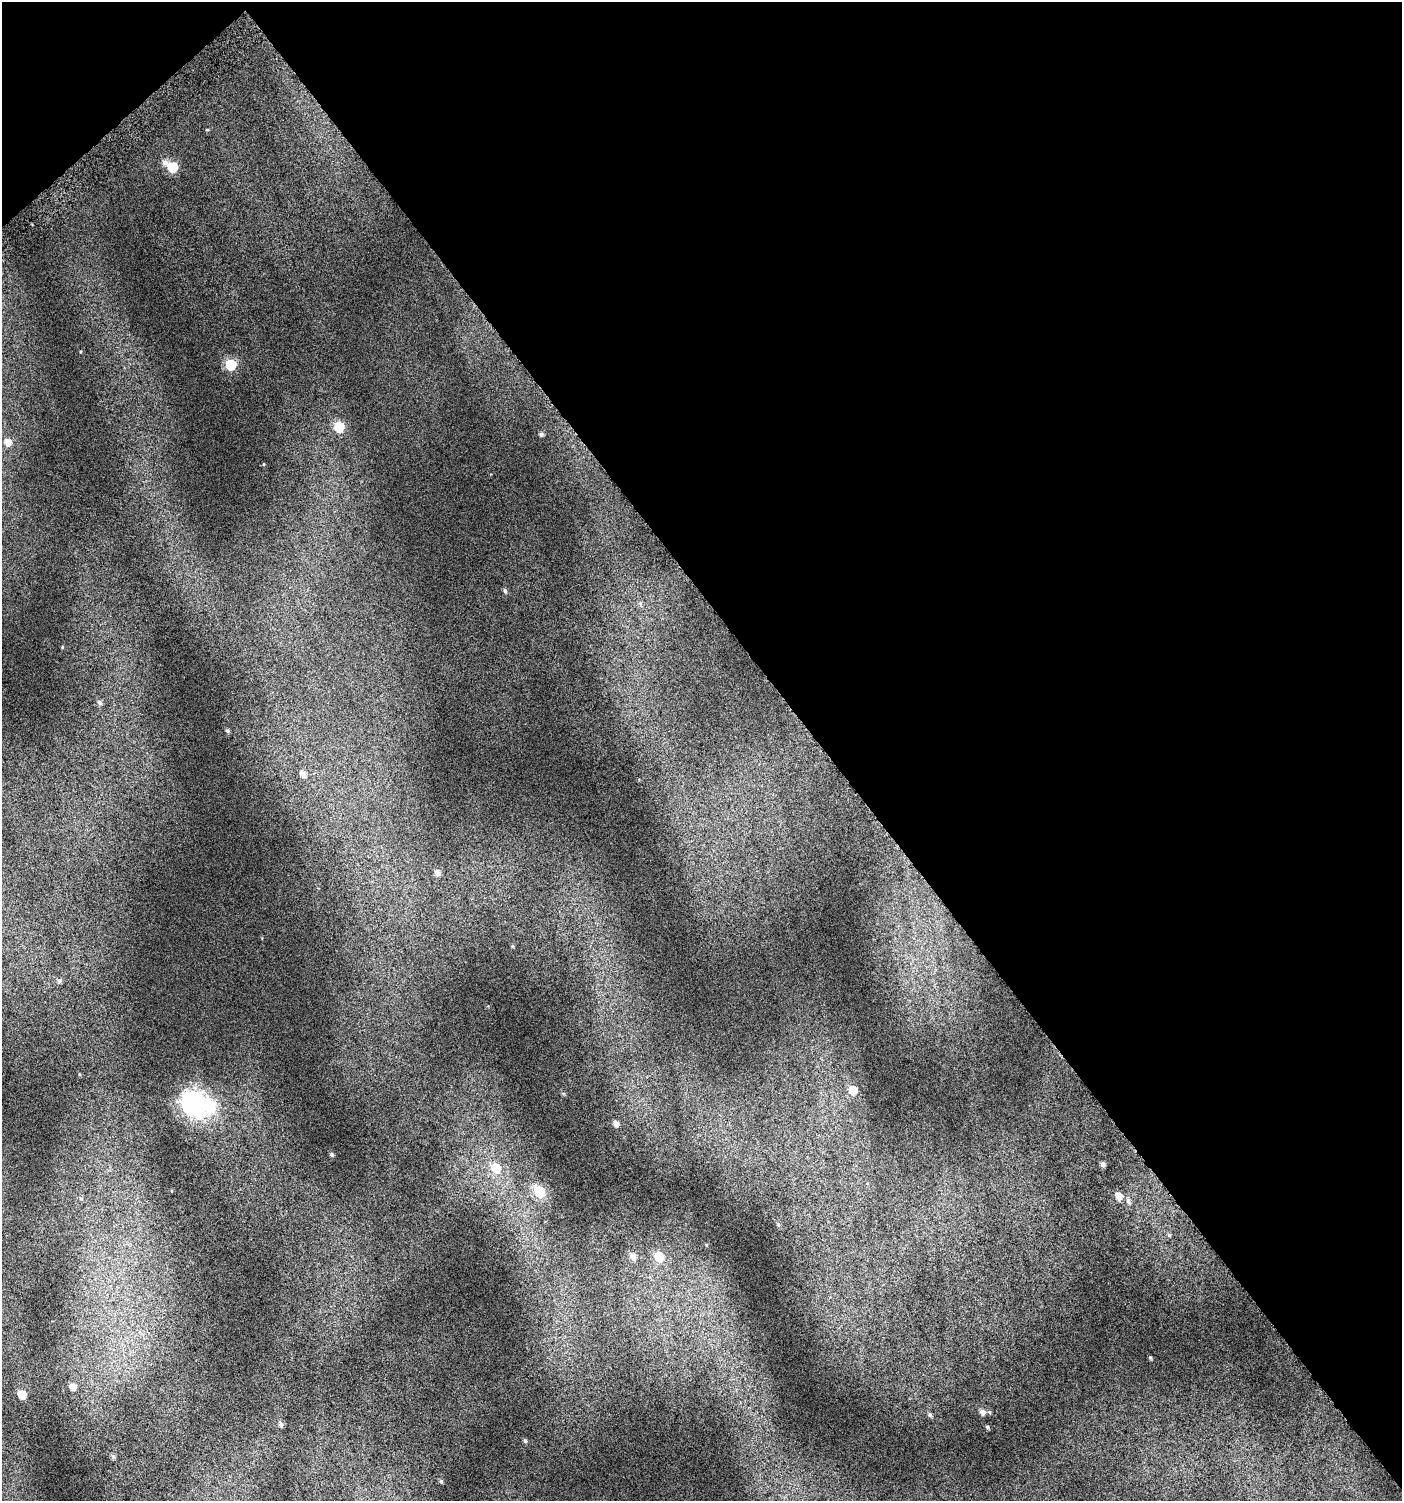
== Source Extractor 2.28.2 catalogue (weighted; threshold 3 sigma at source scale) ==
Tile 3 of 4 x 4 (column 3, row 1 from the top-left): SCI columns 3036-4435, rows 4531-6029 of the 6008 x 6064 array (HDU 1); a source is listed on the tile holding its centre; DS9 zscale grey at full resolution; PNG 1404 x 1503 px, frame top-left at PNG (2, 2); no overlay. Shown black and unused: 43% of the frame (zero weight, under 4 of 7 exposures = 2% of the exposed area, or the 3 px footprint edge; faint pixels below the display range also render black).
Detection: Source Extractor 2.28.2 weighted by HDU 2 'WHT'; one run over the whole footprint, this tile lists its part. Background 0.0777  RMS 0.047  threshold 0.192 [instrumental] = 3 sigma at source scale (4.09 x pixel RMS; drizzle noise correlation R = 1.36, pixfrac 0.8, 0.0396/0.0396 arcsec/px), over >= 5 px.
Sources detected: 36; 1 inside a brighter object's white glare — not listed; the other 35 listed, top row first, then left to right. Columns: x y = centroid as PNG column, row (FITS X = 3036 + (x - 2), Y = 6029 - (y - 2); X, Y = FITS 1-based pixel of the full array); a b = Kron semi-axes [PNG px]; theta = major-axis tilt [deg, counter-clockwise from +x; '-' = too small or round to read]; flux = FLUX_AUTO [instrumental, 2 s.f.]
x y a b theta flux
165 162 8 7 - 19
173 167 6 6 - 180
231 365 6 6 - 200
339 427 7 6 - 160
541 434 5 5 - 9.9
8 442 6 6 - 31
505 591 6 4 -80 8.3
62 647 5 3 - 3.6
100 703 8 6 -46 13
227 731 5 4 - 6.1
303 774 6 5 - 23
437 872 7 6 - 19
59 981 6 6 - 9.9
853 1090 7 6 - 61
193 1103 10 9 - 2800
616 1123 6 5 - 19
332 1155 5 4 - 6.6
1103 1164 5 5 - 12
496 1168 9 8 - 86
539 1191 7 6 - 210
1119 1196 7 6 - 30
81 1199 6 5 - 7.5
1128 1201 7 5 -77 12
633 1256 8 6 -78 25
659 1257 7 7 - 120
1150 1357 5 3 - 4.3
73 1386 7 6 - 25
22 1394 6 6 - 74
982 1412 6 6 - 15
930 1415 6 5 - 8.7
281 1424 6 5 - 12
987 1427 5 4 - 5.6
525 1441 5 5 - 6.7
113 1456 6 5 - 7.2
441 1481 4 3 - 6.2
Unlisted compact peaks at least as high as the median listed source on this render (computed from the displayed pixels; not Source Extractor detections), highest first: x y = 207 130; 81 352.